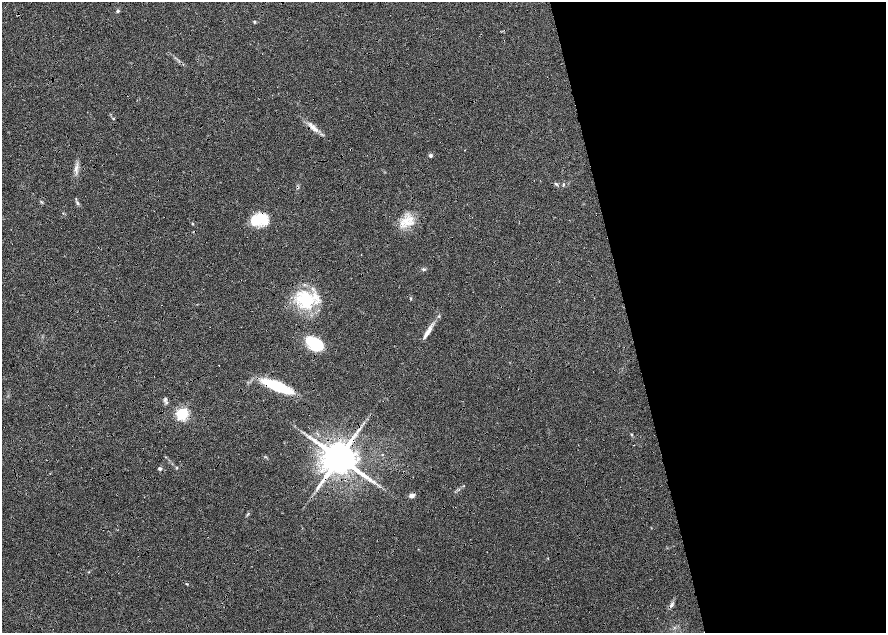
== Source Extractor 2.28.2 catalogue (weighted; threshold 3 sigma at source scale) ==
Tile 8 of 4 x 4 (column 4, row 2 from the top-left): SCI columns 5315-7082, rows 2575-3835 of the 7092 x 5198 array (HDU 1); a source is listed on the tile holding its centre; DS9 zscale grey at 2 x 2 block average (1 PNG px = mean of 2 x 2 image px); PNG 888 x 635 px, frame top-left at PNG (2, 2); no overlay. Shown black and unused: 31% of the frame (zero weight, under 4 of 8 exposures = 4% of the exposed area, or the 3 px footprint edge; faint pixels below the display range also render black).
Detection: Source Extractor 2.28.2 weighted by HDU 2 'WHT'; one run over the whole footprint, this tile lists its part. Background 0.023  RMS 0.0036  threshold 0.0146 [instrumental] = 3 sigma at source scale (4.09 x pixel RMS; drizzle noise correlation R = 1.36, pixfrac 0.8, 0.0396/0.0396 arcsec/px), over >= 5 px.
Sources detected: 35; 2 inside a brighter object's white glare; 2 cosmic-ray / hot-pixel residue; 1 long thin detection or spike segment (spike, bleed or trail) — not listed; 1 inside a brighter listed object's ellipse — not listed separately; the other 29 listed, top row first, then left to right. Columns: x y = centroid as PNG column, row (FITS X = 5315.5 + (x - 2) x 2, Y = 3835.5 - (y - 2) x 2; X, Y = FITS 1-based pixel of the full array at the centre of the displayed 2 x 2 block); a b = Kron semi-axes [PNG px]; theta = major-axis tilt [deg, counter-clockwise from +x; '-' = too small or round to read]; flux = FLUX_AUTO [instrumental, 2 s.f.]
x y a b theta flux
118 11 4 3 - 1.3
255 22 4 3 - 0.71
113 119 3 2 - 0.56
313 128 17 5 -40 6
431 156 5 4 - 1.4
76 167 6 3 51 1.8
556 184 5 2 - 0.95
563 185 5 2 - 0.79
76 199 3 2 - 0.54
41 202 5 2 - 0.78
77 203 5 4 - 1.3
255 221 17 15 83 15
406 221 11 7 -40 8.1
193 224 3 2 - 0.47
423 269 4 3 - 1
306 301 27 20 -60 35
428 332 20 4 57 6.2
314 344 16 9 -37 39
277 386 27 7 -22 47
165 399 7 2 63 1.2
182 414 4 4 - 130
357 432 5 2 - 1.3
631 434 4 2 - 0.66
311 438 4 2 - 0.92
339 458 8 7 - 2700
160 469 4 3 - 1.6
412 495 6 5 - 2.6
248 513 4 2 - 0.72
671 605 8 4 65 2.3
Overlapping masked pixels (flux is a lower limit): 2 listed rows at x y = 277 386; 339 458